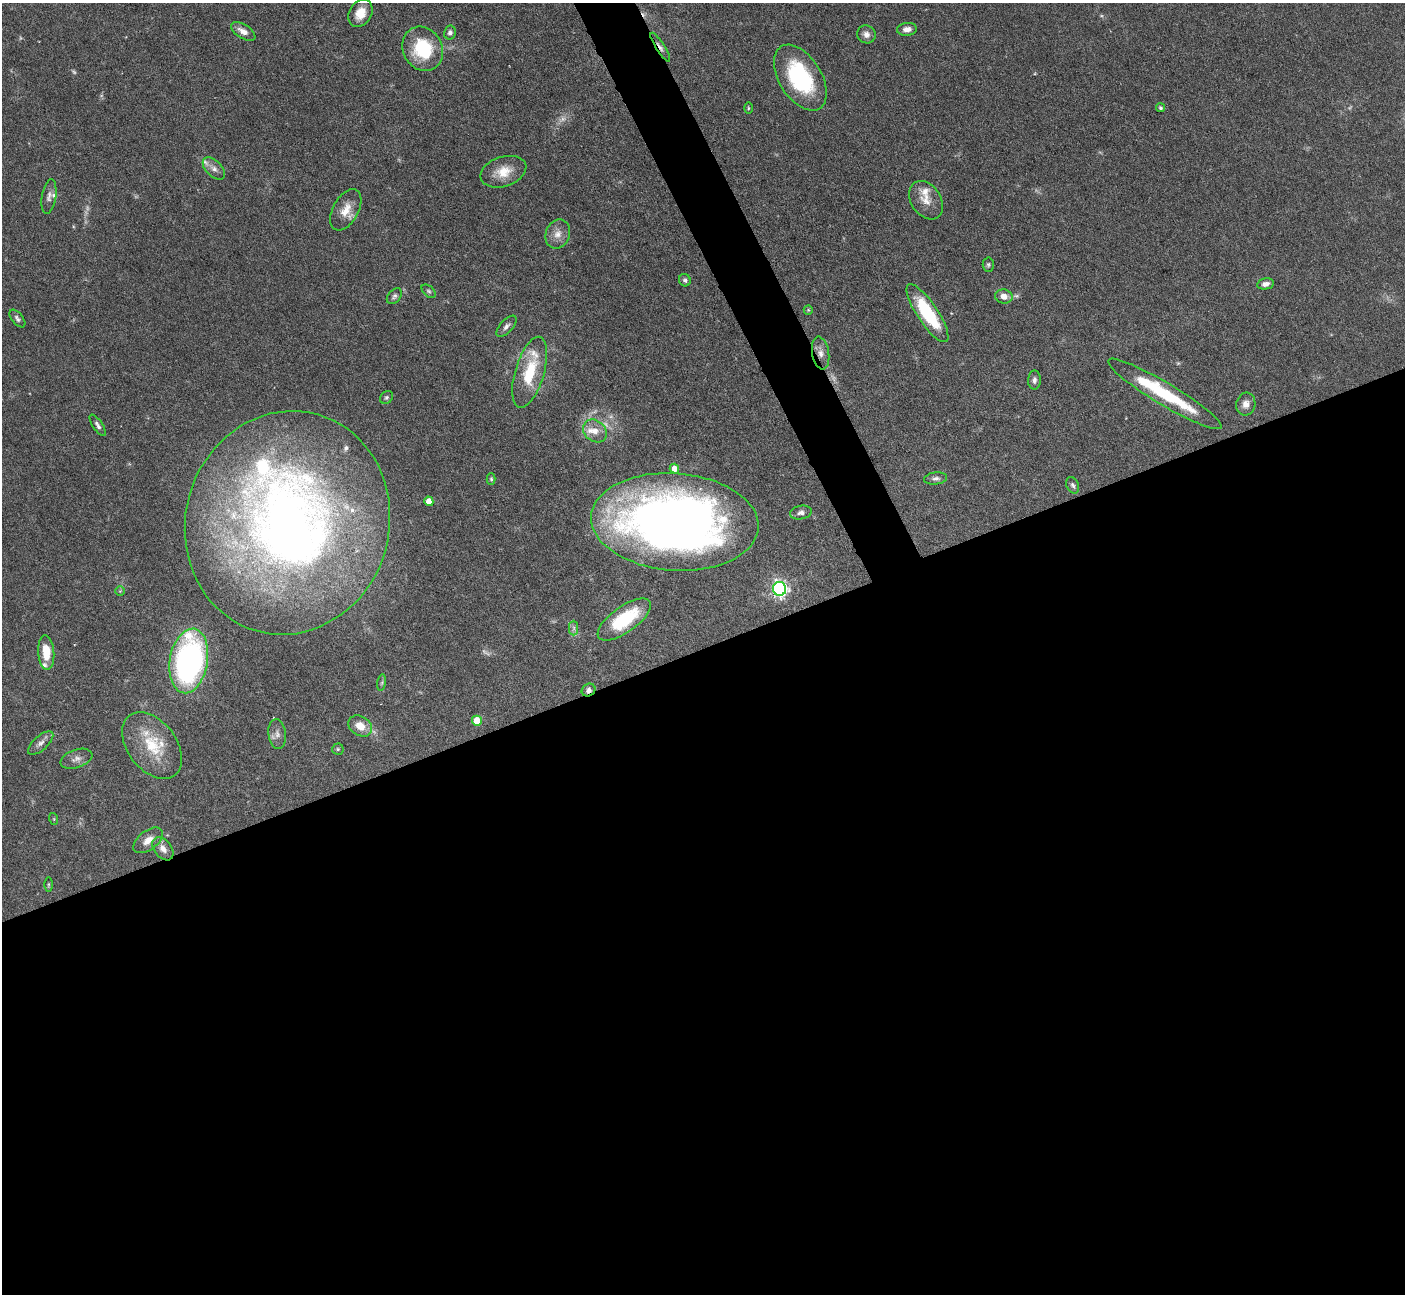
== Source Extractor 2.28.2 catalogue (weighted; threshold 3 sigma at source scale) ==
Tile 15 of 4 x 4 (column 3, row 4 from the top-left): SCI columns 2808-4210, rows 285-1576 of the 5616 x 5604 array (HDU 1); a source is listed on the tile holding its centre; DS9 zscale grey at full resolution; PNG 1407 x 1296 px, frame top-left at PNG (2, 3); each listed source drawn as its Kron ellipse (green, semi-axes under 4 px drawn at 4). Shown black and unused: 52% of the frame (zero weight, under 4 of 7 exposures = <1% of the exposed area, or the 3 px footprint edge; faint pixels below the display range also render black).
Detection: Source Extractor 2.28.2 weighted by HDU 2 'WHT'; one run over the whole footprint, this tile lists its part. Background 0.0658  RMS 0.0029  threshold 0.0118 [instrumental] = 3 sigma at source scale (4.09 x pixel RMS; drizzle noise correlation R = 1.36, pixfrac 0.8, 0.05/0.05 arcsec/px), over >= 5 px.
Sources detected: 83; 8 too faint to see at this stretch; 2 inside a brighter object's white glare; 1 cosmic-ray / hot-pixel residue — neither listed nor drawn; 11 inside a brighter listed object's ellipse — not listed separately; the other 61 listed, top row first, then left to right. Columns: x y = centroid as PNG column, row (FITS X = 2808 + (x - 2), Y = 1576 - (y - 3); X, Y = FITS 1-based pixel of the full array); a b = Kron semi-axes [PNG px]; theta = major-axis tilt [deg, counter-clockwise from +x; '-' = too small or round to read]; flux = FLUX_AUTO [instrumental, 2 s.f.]
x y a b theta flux
360 13 15 11 59 3.9
907 29 10 6 6 1.6
243 31 14 7 -32 2
450 33 7 6 - 0.91
866 34 9 8 - 1.6
660 47 17 4 -58 1.2
423 49 23 19 -61 16
800 78 36 21 -58 26
748 108 5 3 - 0.31
1160 108 5 4 - 0.56
214 168 13 8 -45 1.6
503 172 24 14 18 5.2
49 196 17 7 81 1.4
926 200 21 15 -57 3.8
346 210 22 12 61 4.1
558 234 15 11 69 2.7
988 265 7 5 -87 0.53
685 280 6 6 - 0.67
1265 284 8 5 11 1.2
429 291 8 5 -44 0.53
394 296 9 6 49 0.76
1004 296 8 7 - 2.4
808 310 5 4 - 0.3
927 313 34 10 -56 16
17 318 10 5 -50 0.8
506 326 13 6 48 1.2
821 353 16 8 -81 2.2
530 372 36 14 73 12
1034 380 9 6 89 1.1
1165 394 66 11 -31 20
386 397 7 5 45 0.55
1246 404 11 9 76 1.8
98 425 12 5 -56 0.9
595 431 13 10 -40 3
674 469 5 4 - 2.5
936 478 11 6 6 1
491 479 6 4 -88 0.43
1073 485 9 6 -66 0.74
429 501 5 4 - 2.7
801 512 11 7 10 1.2
675 522 84 48 -4 220
287 523 112 102 74 240
780 589 7 6 - 92
120 591 5 5 - 0.34
624 619 31 13 35 16
574 628 7 4 90 0.64
46 653 17 8 -86 5.4
189 661 32 19 80 88
382 683 8 4 81 0.47
589 690 7 6 - 1.2
477 721 5 5 - 6.9
360 726 12 9 -33 3.9
277 734 15 8 -84 1.7
41 743 15 7 41 1.4
152 745 38 24 -53 13
338 749 5 5 - 0.47
76 759 16 9 19 1.7
54 819 6 4 -72 0.3
148 840 17 9 37 2.8
163 849 13 8 -53 2.2
48 884 7 3 89 0.34
Overlapping masked pixels (flux is a lower limit): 3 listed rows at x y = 660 47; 821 353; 589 690